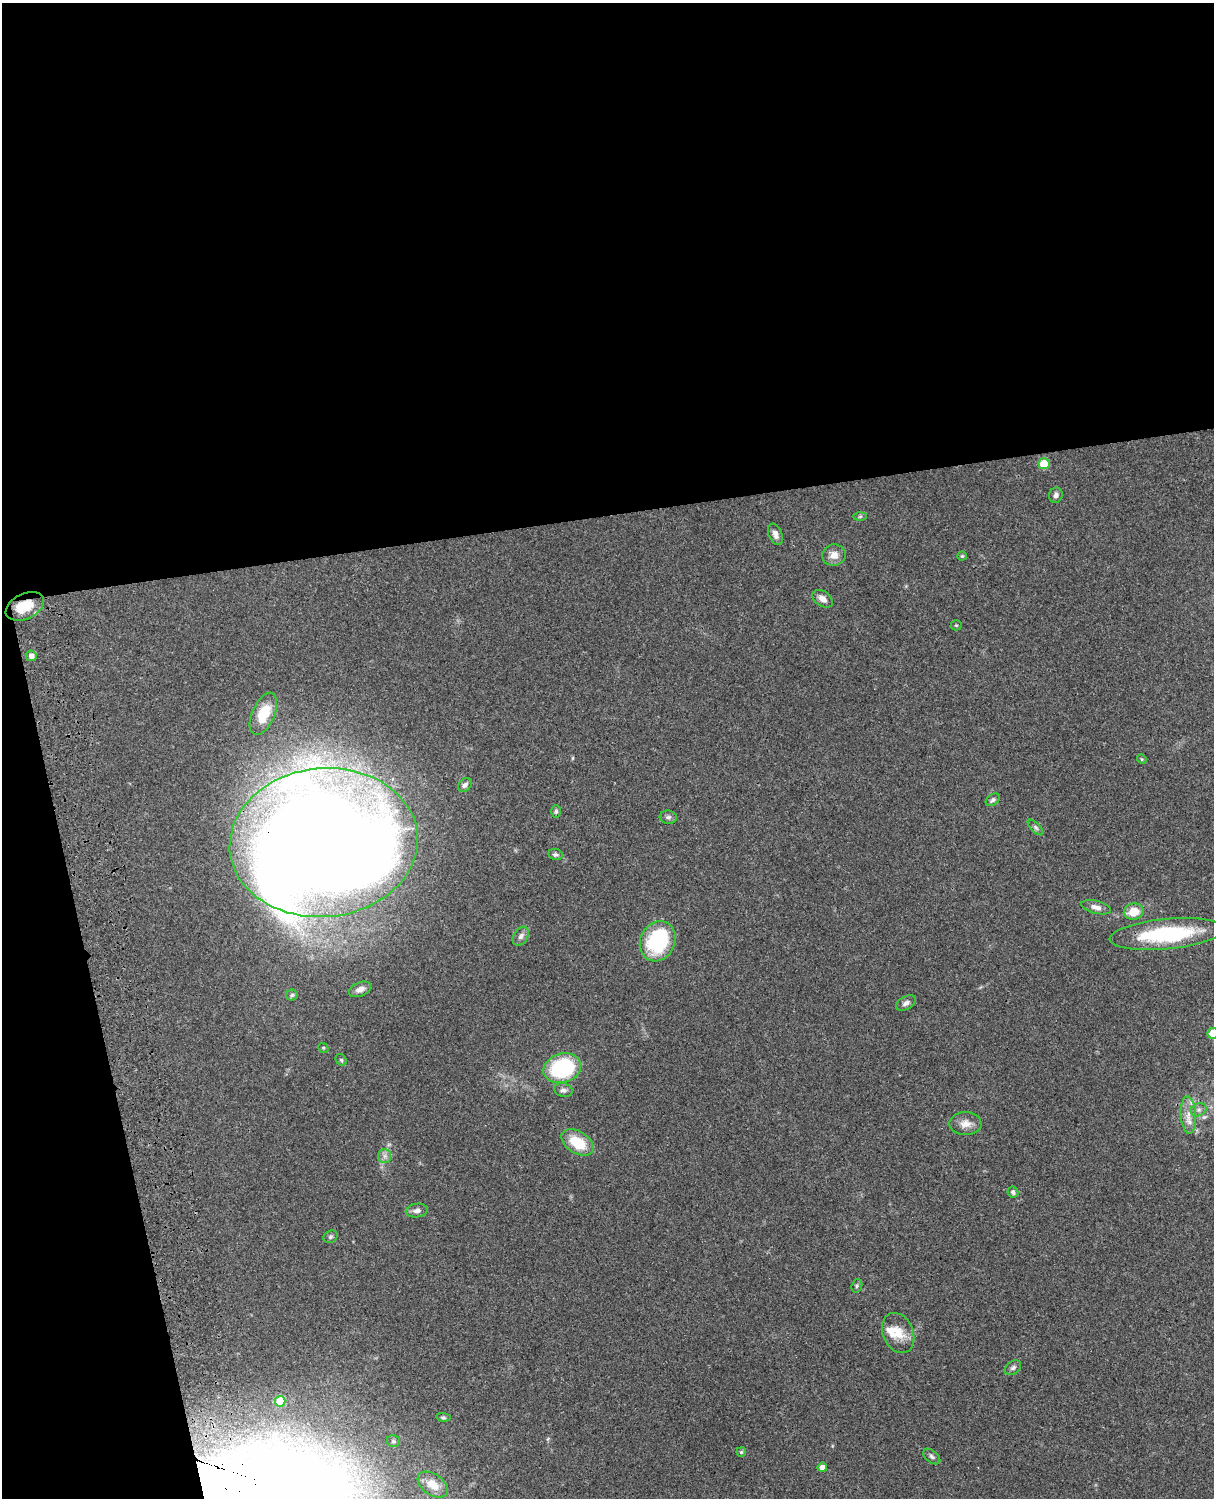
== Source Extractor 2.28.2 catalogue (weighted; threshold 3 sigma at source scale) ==
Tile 1 of 4 x 3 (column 1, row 1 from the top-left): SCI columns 121-1332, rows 3268-4763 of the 5087 x 4925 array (HDU 1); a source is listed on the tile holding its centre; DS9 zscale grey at full resolution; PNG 1216 x 1500 px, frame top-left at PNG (2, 3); each listed source drawn as its Kron ellipse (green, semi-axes under 4 px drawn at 4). Shown black and unused: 39% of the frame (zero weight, under 3 of 4 exposures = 6% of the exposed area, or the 3 px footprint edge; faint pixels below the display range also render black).
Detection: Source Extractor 2.28.2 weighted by HDU 2 'WHT'; one run over the whole footprint, this tile lists its part. Background 0.0916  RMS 0.0062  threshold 0.0281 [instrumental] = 3 sigma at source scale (4.5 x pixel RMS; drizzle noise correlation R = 1.50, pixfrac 1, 0.05/0.05 arcsec/px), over >= 5 px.
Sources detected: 53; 1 inside a brighter object's white glare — neither listed nor drawn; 2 inside a brighter listed object's ellipse — not listed separately; the other 50 listed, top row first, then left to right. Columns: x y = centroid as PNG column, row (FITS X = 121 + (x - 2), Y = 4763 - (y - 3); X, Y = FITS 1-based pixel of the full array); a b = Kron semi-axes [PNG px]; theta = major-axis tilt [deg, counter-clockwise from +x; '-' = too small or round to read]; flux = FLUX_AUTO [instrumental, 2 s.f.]
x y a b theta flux
1044 464 5 5 - 16
1056 495 7 6 - 2.1
860 516 6 4 2 0.96
775 534 11 6 -68 3.1
834 555 12 10 13 5.4
962 556 4 4 - 0.7
823 599 11 7 -35 3.7
25 606 20 12 25 14
956 625 5 5 - 0.77
31 656 5 5 - 2.9
263 714 22 11 66 18
1142 759 5 4 - 0.75
465 785 8 6 48 2.1
993 800 8 5 37 1.5
556 811 6 5 - 0.97
668 817 9 6 -6 1.7
1036 827 10 4 -45 1.3
324 843 94 74 5 2700
555 854 7 5 -11 1.3
1096 907 15 6 -14 3.9
1134 912 10 8 11 10
1167 934 57 15 5 54
521 936 10 7 57 2.5
658 941 21 17 64 53
360 989 12 7 23 3.6
292 995 5 5 - 0.97
906 1003 11 6 31 2.4
1213 1033 5 5 - 17
323 1048 5 4 - 0.76
341 1060 6 5 - 0.96
562 1068 19 14 16 53
563 1090 9 6 -17 2.3
1199 1110 8 6 21 2
1188 1115 19 7 -86 6.3
965 1124 16 11 0 5.7
578 1142 18 11 -32 19
385 1156 7 6 - 2.1
1013 1192 6 5 - 1.8
417 1210 11 6 9 2.7
330 1237 7 6 - 1.2
857 1286 7 5 70 1.1
898 1333 21 15 -66 11
1013 1368 9 6 37 1.7
280 1401 5 5 - 14
443 1417 7 4 -7 0.94
393 1441 7 6 - 1.3
741 1452 4 4 - 0.81
932 1456 10 6 -40 1.7
822 1467 5 4 - 3.2
433 1484 17 10 -35 8.6
Overlapping masked pixels (flux is a lower limit): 2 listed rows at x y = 25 606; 324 843
Isophote crosses this tile's border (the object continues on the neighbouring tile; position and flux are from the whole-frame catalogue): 1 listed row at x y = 1213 1033